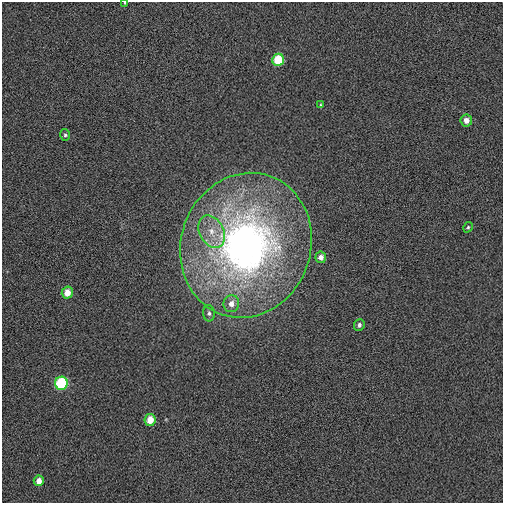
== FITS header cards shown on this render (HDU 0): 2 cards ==
NAXIS1  =                  501 / Axis length
NAXIS2  =                  501 / Axis length

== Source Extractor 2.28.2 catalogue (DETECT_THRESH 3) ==
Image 501 x 501 px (HDU 0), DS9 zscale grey, 1 PNG px = 1 image px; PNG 505 x 505 px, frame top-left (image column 1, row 501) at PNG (2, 2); each listed source drawn as its Kron ellipse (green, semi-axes under 4 px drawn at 4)
Background 0.0391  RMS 0.32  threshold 0.952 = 3 sigma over >= 5 px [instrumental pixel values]
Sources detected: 16; all 16 listed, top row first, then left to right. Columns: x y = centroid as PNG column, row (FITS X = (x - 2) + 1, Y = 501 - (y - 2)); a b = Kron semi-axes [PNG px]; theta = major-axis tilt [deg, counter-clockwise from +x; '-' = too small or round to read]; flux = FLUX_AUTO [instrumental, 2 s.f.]
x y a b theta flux
125 3 3 3 - 18
278 60 6 5 - 720
321 105 3 3 - 27
466 120 6 6 - 150
65 135 6 5 - 39
468 227 5 4 - 32
212 232 17 12 -62 360
246 245 73 65 70 12000
321 257 6 5 - 110
67 293 6 5 - 240
231 304 8 8 - 170
209 313 8 6 -87 64
359 325 6 5 - 66
61 383 6 6 - 1700
150 420 6 5 - 320
39 481 5 5 - 170
At the frame edge (FLAGS 8, measured only in part): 1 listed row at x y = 125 3